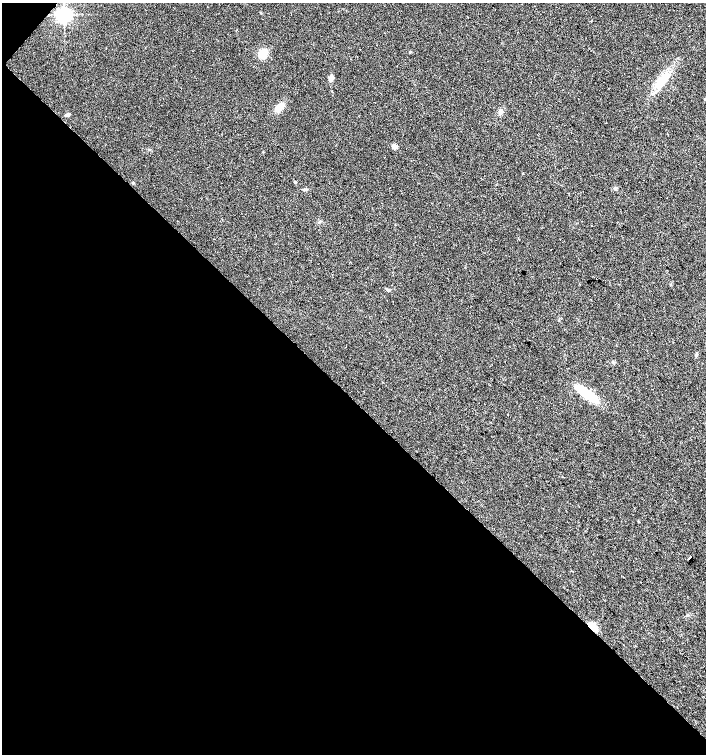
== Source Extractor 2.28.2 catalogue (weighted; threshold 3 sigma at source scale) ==
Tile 9 of 4 x 4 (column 1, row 3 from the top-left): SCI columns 166-1573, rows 1509-3012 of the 6027 x 6021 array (HDU 1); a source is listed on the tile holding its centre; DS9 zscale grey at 2 x 2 block average (1 PNG px = mean of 2 x 2 image px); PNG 708 x 756 px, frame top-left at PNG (2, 3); no overlay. Shown black and unused: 47% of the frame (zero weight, under 2 of 3 exposures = <1% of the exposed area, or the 3 px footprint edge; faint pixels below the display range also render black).
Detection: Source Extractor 2.28.2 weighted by HDU 2 'WHT'; one run over the whole footprint, this tile lists its part. Background 0.0392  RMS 0.008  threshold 0.0359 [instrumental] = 3 sigma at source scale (4.5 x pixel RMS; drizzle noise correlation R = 1.50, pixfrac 1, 0.0396/0.0396 arcsec/px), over >= 5 px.
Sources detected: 19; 1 cosmic-ray / hot-pixel residue — not listed; the other 18 listed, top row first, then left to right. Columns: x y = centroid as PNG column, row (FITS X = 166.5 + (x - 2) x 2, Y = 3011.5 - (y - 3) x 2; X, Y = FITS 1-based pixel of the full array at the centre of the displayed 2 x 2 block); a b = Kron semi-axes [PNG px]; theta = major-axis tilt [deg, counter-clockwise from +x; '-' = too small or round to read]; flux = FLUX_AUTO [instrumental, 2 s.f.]
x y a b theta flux
64 15 4 4 - 790
410 52 3 3 - 1.7
263 53 8 6 74 33
331 78 7 5 57 6.6
662 81 18 9 55 31
279 107 11 6 46 17
501 112 5 4 - 3.8
67 114 6 3 27 4.9
394 147 3 2 - 24
295 182 2 2 - 5
615 188 5 2 - 2.1
305 190 4 4 - 2.7
388 290 4 3 - 2.8
696 356 3 3 - 2
587 394 24 6 -37 77
690 557 2 2 - 3.7
689 559 2 2 - 7.5
592 627 10 5 -46 25
Overlapping masked pixels (flux is a lower limit): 1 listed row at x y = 592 627
Diffuse or blended objects may show on this block-average render without a row.